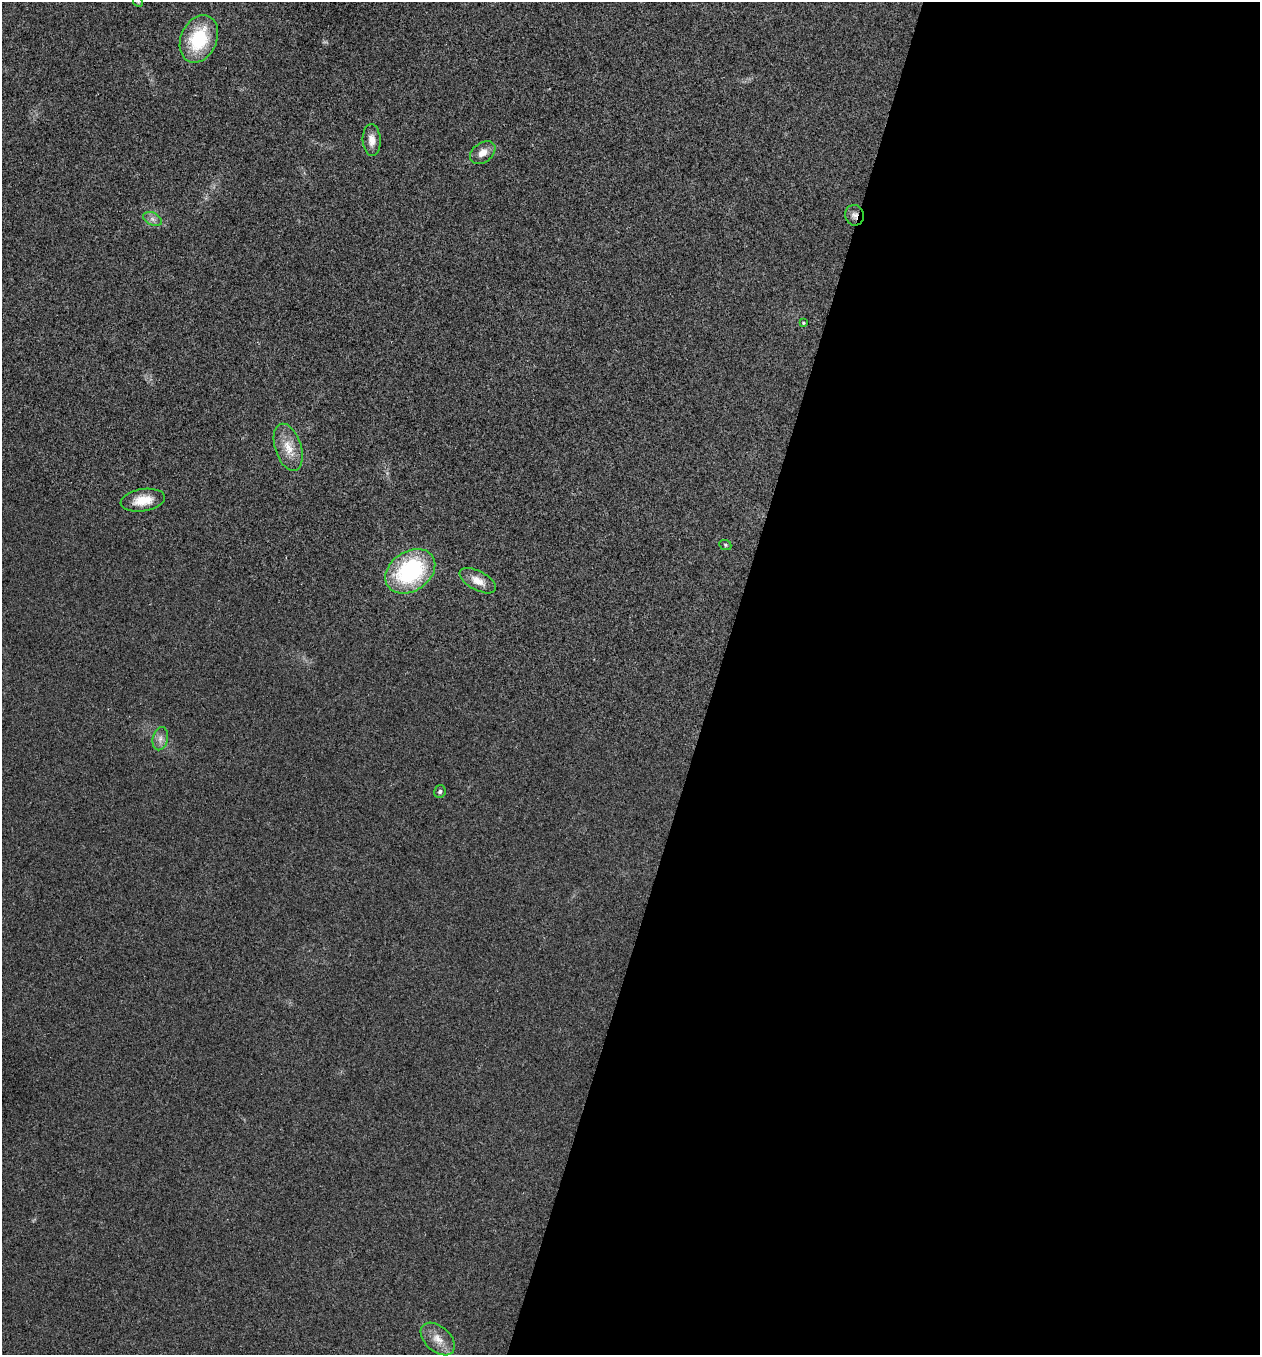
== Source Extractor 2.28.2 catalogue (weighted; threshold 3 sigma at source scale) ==
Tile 12 of 4 x 4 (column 4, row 3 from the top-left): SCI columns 3909-5166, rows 1360-2712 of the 5434 x 5422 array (HDU 1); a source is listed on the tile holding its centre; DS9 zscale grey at full resolution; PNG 1262 x 1357 px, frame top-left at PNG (2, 2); each listed source drawn as its Kron ellipse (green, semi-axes under 4 px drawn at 4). Shown black and unused: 43% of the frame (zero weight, under 3 of 4 exposures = <1% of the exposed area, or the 3 px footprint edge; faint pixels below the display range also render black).
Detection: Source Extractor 2.28.2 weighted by HDU 2 'WHT'; one run over the whole footprint, this tile lists its part. Background 0.0243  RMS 0.0053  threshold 0.0238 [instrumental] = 3 sigma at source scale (4.5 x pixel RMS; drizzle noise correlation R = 1.50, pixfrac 1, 0.05/0.05 arcsec/px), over >= 5 px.
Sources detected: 15; all 15 listed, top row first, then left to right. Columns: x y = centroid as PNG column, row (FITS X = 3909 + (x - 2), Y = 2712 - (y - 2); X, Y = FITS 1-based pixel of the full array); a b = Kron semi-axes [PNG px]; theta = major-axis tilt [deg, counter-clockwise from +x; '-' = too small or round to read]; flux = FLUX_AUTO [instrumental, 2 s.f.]
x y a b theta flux
138 2 5 4 - 0.59
199 39 25 18 66 30
372 140 16 9 -87 4.8
483 153 14 9 36 5.1
854 215 10 9 - 2.8
152 219 10 6 -27 2.2
803 323 3 3 - 0.82
288 447 24 13 -72 9.6
143 500 22 11 8 10
725 545 6 5 - 0.78
410 571 27 19 34 60
478 581 20 9 -28 6.1
160 739 12 7 77 3
440 792 6 5 - 1.1
438 1339 20 12 -42 6.9
Overlapping masked pixels (flux is a lower limit): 1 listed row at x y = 854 215
Isophote crosses this tile's border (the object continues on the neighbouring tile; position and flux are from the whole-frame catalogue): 1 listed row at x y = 138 2